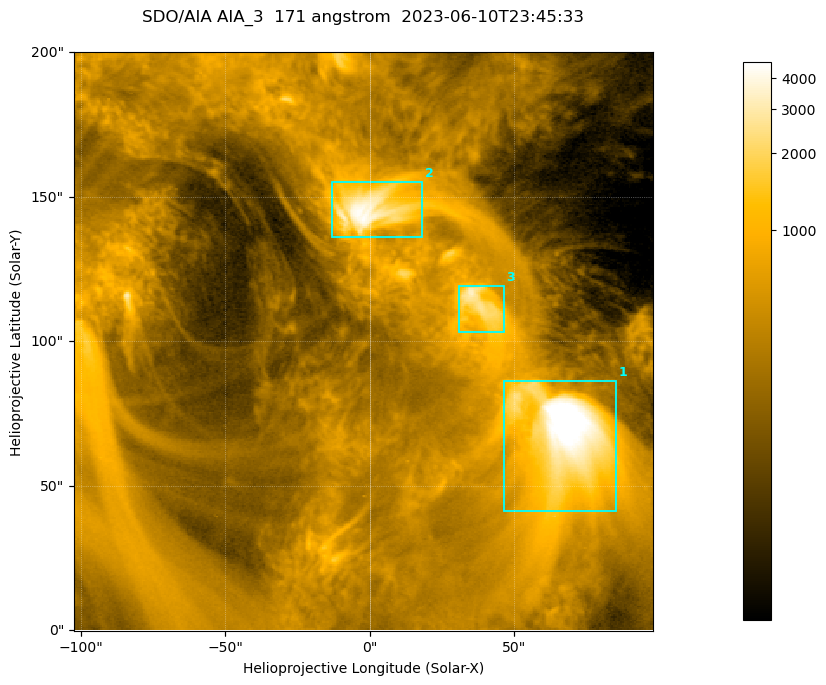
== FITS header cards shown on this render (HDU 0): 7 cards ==
TELESCOP= 'SDO/AIA '           / For AIA: SDO/AIA
INSTRUME= 'AIA_3   '           / For AIA: AIA_ATA1, AIA_ATA2, AIA_ATA3 or AIA_AT
WAVELNTH=                  171 / [angstrom] Wavelength
WAVEUNIT= 'angstrom'           / Wavelength unit: angstrom
DATE-OBS= '2023-06-10T23:45:33.350' / [ISO] Date when observation started; ISO 8
CTYPE1  = 'HPLN-TAN'           / CTYPE1; Typically HPLN
CTYPE2  = 'HPLT-TAN'           / CTYPE2; Typically HPLT

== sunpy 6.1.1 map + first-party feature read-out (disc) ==
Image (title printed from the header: SDO/AIA AIA_3  171 angstrom  2023-06-10T23:45:33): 334 x 334 px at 0.599 arcsec/px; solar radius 945 arcsec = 1577 px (partial field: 1.4% of the solar disc is inside the frame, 100% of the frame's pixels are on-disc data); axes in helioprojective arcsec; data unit not stated in the header (colour bar unlabelled)
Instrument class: DISC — disc imager (sunpy class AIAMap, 171 A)
Bright regions (active regions / flare kernels): reference = the on-disc median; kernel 3 px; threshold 5 sigma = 1094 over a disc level ~354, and >= 1.15x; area >= 111 px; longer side >= 4 px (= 2.4 arcsec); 3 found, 3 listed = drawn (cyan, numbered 1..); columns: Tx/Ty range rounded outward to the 2 arcsec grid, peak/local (2 s.f.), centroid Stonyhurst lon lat
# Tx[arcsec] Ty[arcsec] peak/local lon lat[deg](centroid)
1 46..86 40..86 18 +4 +4
2 -14..18 136..156 12 +0 +9
3 30..46 102..120 9.1 +2 +7